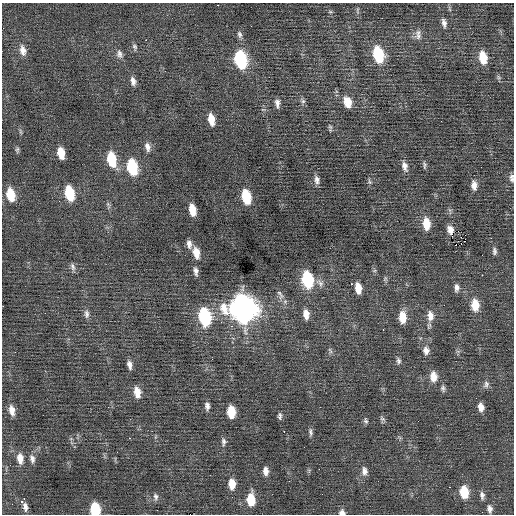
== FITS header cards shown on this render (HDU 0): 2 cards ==
NAXIS1  =                  512 / Axis length
NAXIS2  =                  512 / Axis length

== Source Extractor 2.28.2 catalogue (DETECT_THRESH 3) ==
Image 512 x 512 px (HDU 0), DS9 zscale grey, 1 PNG px = 1 image px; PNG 516 x 516 px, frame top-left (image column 1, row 512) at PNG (2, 3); no overlay
Background 0.0142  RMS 0.76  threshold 2.27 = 3 sigma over >= 5 px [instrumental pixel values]
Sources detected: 106; all 106 listed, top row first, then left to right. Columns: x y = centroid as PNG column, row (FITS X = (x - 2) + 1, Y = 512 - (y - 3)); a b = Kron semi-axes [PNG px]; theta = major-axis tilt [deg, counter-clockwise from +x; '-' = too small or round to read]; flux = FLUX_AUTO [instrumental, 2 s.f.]
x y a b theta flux
218 5 2 2 - 300
357 10 10 4 90 94
330 12 6 4 -1 63
444 23 11 6 -80 220
251 26 2 2 - 71
239 34 10 6 -74 160
418 35 15 8 -90 290
146 40 2 2 - 370
135 47 9 6 -69 130
23 50 14 8 -77 380
120 54 12 8 -75 240
378 55 14 8 -77 2800
483 58 12 7 -79 1100
240 60 12 8 -78 5500
133 81 11 6 -77 250
303 101 8 6 -63 130
347 102 13 9 -70 660
277 103 10 5 -84 230
211 119 11 6 -79 640
330 128 11 4 -82 100
20 132 8 3 -72 80
147 147 12 7 -74 280
17 150 8 5 87 96
61 153 10 6 -80 830
111 159 13 7 -79 1800
425 165 10 5 -85 110
405 166 13 7 -75 310
132 167 12 7 -78 3100
512 178 10 6 -90 170
317 180 11 7 -82 230
369 182 7 6 - 100
474 185 12 7 -85 340
69 193 12 7 -78 2200
10 195 13 7 -77 1200
246 197 12 7 -78 1900
59 201 2 2 - 25
108 204 7 4 -45 97
192 210 11 6 -78 790
426 224 13 7 -85 880
450 230 7 5 -76 300
458 231 2 2 - 210
465 235 2 2 - 130
189 244 10 6 -82 250
461 244 2 2 - 150
494 251 9 5 -87 150
196 253 13 7 -76 620
482 255 3 2 - 36
73 267 11 6 -73 170
196 271 10 6 -81 210
482 275 2 2 - 250
307 279 12 7 -80 4000
385 279 7 5 79 92
320 283 13 8 -42 260
351 284 3 2 - 130
358 288 10 5 -81 620
457 288 9 6 87 210
280 295 16 7 -63 270
475 305 12 8 -86 900
3 306 2 2 - 110
243 309 14 12 -72 49000
45 313 2 2 - 190
86 314 12 7 -85 210
306 314 10 6 -85 450
430 316 14 9 -87 460
205 317 13 8 -80 5500
402 317 11 7 -87 890
232 326 2 2 - 380
383 330 3 2 - 93
330 351 10 4 -63 100
426 351 11 8 -84 290
398 361 8 6 -78 140
129 365 10 5 -79 250
433 376 12 8 -84 550
486 384 10 7 78 190
443 388 9 6 -74 130
137 392 12 7 -78 550
207 406 9 5 -83 210
481 407 9 6 -81 360
12 410 12 7 -79 430
231 412 10 6 -85 1200
280 416 8 5 -88 130
382 419 9 5 -44 110
366 421 8 5 -70 110
284 431 3 2 - 59
310 432 11 5 -86 140
130 438 3 2 - 780
224 442 10 6 -85 160
117 452 2 2 - 22
20 458 13 8 -84 460
32 459 12 7 -77 230
10 465 2 2 - 30
266 471 9 6 -86 290
364 471 12 7 -86 270
232 484 10 7 -87 660
449 487 2 2 - 440
464 492 12 8 -82 1300
482 495 10 6 -84 190
156 497 9 6 -79 160
24 498 3 2 - 130
251 500 11 7 -89 1300
22 502 4 3 - 110
25 507 11 5 -75 230
95 509 9 7 -83 2300
489 509 10 6 -81 210
157 510 2 2 - 36
342 512 7 6 - 190
At the frame edge (FLAGS 8, measured only in part): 4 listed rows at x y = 512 178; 3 306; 95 509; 342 512